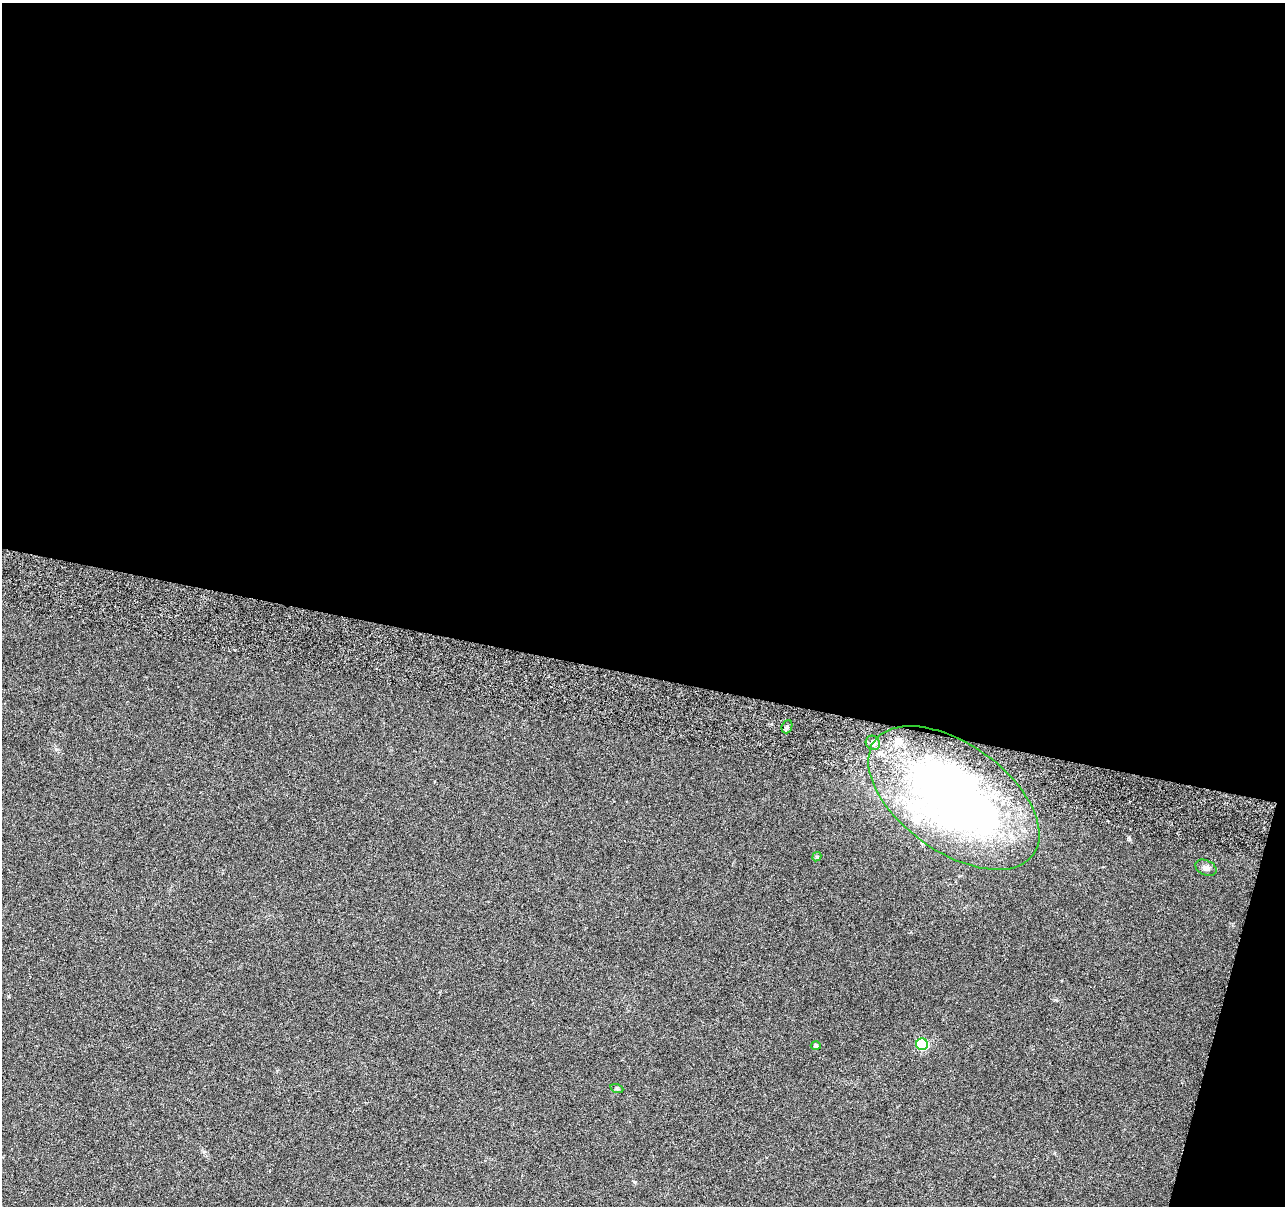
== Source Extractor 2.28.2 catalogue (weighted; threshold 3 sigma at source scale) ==
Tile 4 of 4 x 4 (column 4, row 1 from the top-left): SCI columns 3865-5147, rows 3889-5092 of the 5170 x 5431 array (HDU 1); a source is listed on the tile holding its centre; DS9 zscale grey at full resolution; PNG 1287 x 1208 px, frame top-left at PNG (2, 3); each listed source drawn as its Kron ellipse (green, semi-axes under 4 px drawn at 4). Shown black and unused: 58% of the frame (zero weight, under 3 of 6 exposures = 3% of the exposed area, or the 3 px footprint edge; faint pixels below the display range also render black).
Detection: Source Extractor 2.28.2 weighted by HDU 2 'WHT'; one run over the whole footprint, this tile lists its part. Background 0.0304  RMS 0.004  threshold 0.0163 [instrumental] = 3 sigma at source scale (4.09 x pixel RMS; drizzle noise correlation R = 1.36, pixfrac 0.8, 0.0396/0.0396 arcsec/px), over >= 5 px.
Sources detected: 10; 2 inside a brighter listed object's ellipse — not listed separately; the other 8 listed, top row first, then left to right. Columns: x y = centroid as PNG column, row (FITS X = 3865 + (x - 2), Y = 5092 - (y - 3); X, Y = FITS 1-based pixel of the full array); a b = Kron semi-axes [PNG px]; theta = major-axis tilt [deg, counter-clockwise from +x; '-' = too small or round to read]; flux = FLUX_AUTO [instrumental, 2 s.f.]
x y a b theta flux
787 727 7 5 69 0.79
873 743 7 6 - 1.3
954 798 98 54 -36 230
817 857 5 4 - 0.52
1206 868 11 7 -24 1.7
922 1044 6 6 - 30
816 1046 5 4 - 0.94
617 1089 6 4 -18 0.52